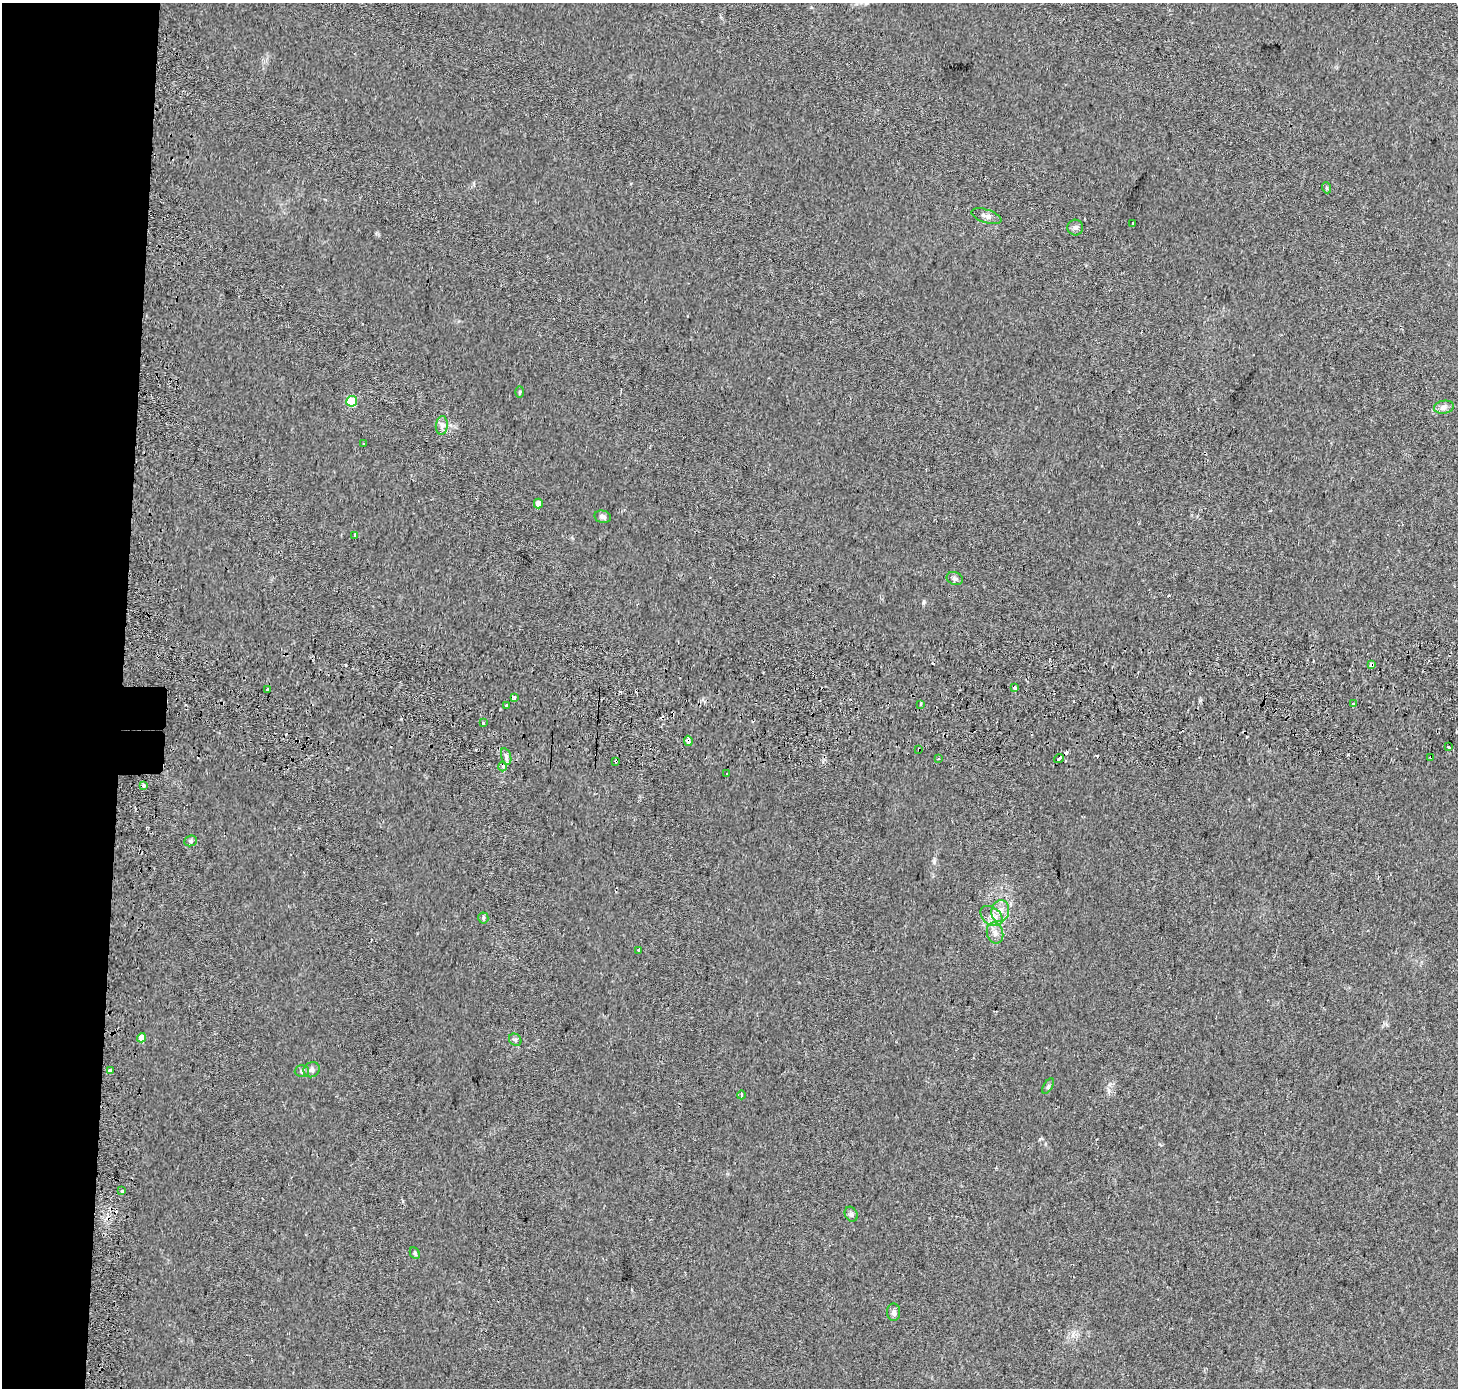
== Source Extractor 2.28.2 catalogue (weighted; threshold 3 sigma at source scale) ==
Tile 4 of 3 x 3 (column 1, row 2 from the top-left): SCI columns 52-1507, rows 1666-3051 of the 4462 x 4713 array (HDU 1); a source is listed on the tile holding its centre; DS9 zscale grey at full resolution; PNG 1460 x 1390 px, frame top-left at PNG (2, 3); each listed source drawn as its Kron ellipse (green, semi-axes under 4 px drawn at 4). Shown black and unused: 9% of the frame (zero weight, under 2 of 3 exposures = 4% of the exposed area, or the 3 px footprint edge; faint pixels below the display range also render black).
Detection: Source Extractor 2.28.2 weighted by HDU 2 'WHT'; one run over the whole footprint, this tile lists its part. Background 0.0288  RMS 0.0049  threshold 0.0221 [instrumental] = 3 sigma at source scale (4.5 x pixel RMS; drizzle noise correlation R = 1.50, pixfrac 1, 0.0396/0.0396 arcsec/px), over >= 5 px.
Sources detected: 67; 18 cosmic-ray / hot-pixel residue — neither listed nor drawn; the other 49 listed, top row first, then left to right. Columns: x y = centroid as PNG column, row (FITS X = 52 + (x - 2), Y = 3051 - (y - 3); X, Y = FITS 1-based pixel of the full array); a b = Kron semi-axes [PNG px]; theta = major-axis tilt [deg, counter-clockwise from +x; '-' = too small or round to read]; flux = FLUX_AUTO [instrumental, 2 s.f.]
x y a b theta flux
1327 188 6 3 -71 0.65
986 216 15 6 -18 2.1
1132 224 4 3 - 5.3
1075 227 8 8 - 1.5
520 392 6 4 88 0.57
352 401 5 5 - 21
1444 407 10 6 9 1.9
442 425 9 6 85 1.8
363 443 3 3 - 1.4
538 504 5 4 - 3.1
603 517 8 6 -11 1.5
355 535 4 3 - 2
955 578 8 6 -23 1.3
1371 665 3 3 - 11
1014 688 3 3 - 3.9
267 690 3 3 - 1.3
514 698 3 3 - 3.3
920 704 3 3 - 1.2
1353 704 3 3 - 2.3
507 705 3 3 - 1.1
483 723 3 3 - 1
688 741 5 3 - 5.7
1449 747 3 3 - 2.1
919 749 3 3 - 0.67
506 756 8 4 -72 1.5
1431 757 3 3 - 2.1
938 758 3 2 - 0.5
1059 759 5 3 - 22
616 761 4 3 - 0.6
502 767 4 3 - 2.9
727 773 2 2 - 0.57
144 786 3 3 - 2.3
191 841 6 5 - 0.9
1000 911 11 9 78 4.6
991 916 12 8 -37 3.6
483 918 5 5 - 0.75
995 933 11 8 -78 2.9
639 950 4 3 - 1.7
141 1038 5 4 - 7.1
515 1040 7 5 -44 0.92
312 1070 8 7 - 1.9
110 1071 3 3 - 16
302 1071 7 6 - 1.2
1048 1086 8 3 59 0.82
741 1095 4 2 - 0.44
122 1191 3 3 - 2.8
851 1214 8 6 -63 1.2
415 1253 6 4 -63 0.75
894 1312 9 6 -87 1.8
Overlapping masked pixels (flux is a lower limit): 6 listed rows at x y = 1371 665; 688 741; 919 749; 1431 757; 1059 759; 616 761
Unlisted compact peaks at least as high as the median listed source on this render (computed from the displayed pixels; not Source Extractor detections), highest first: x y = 923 603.